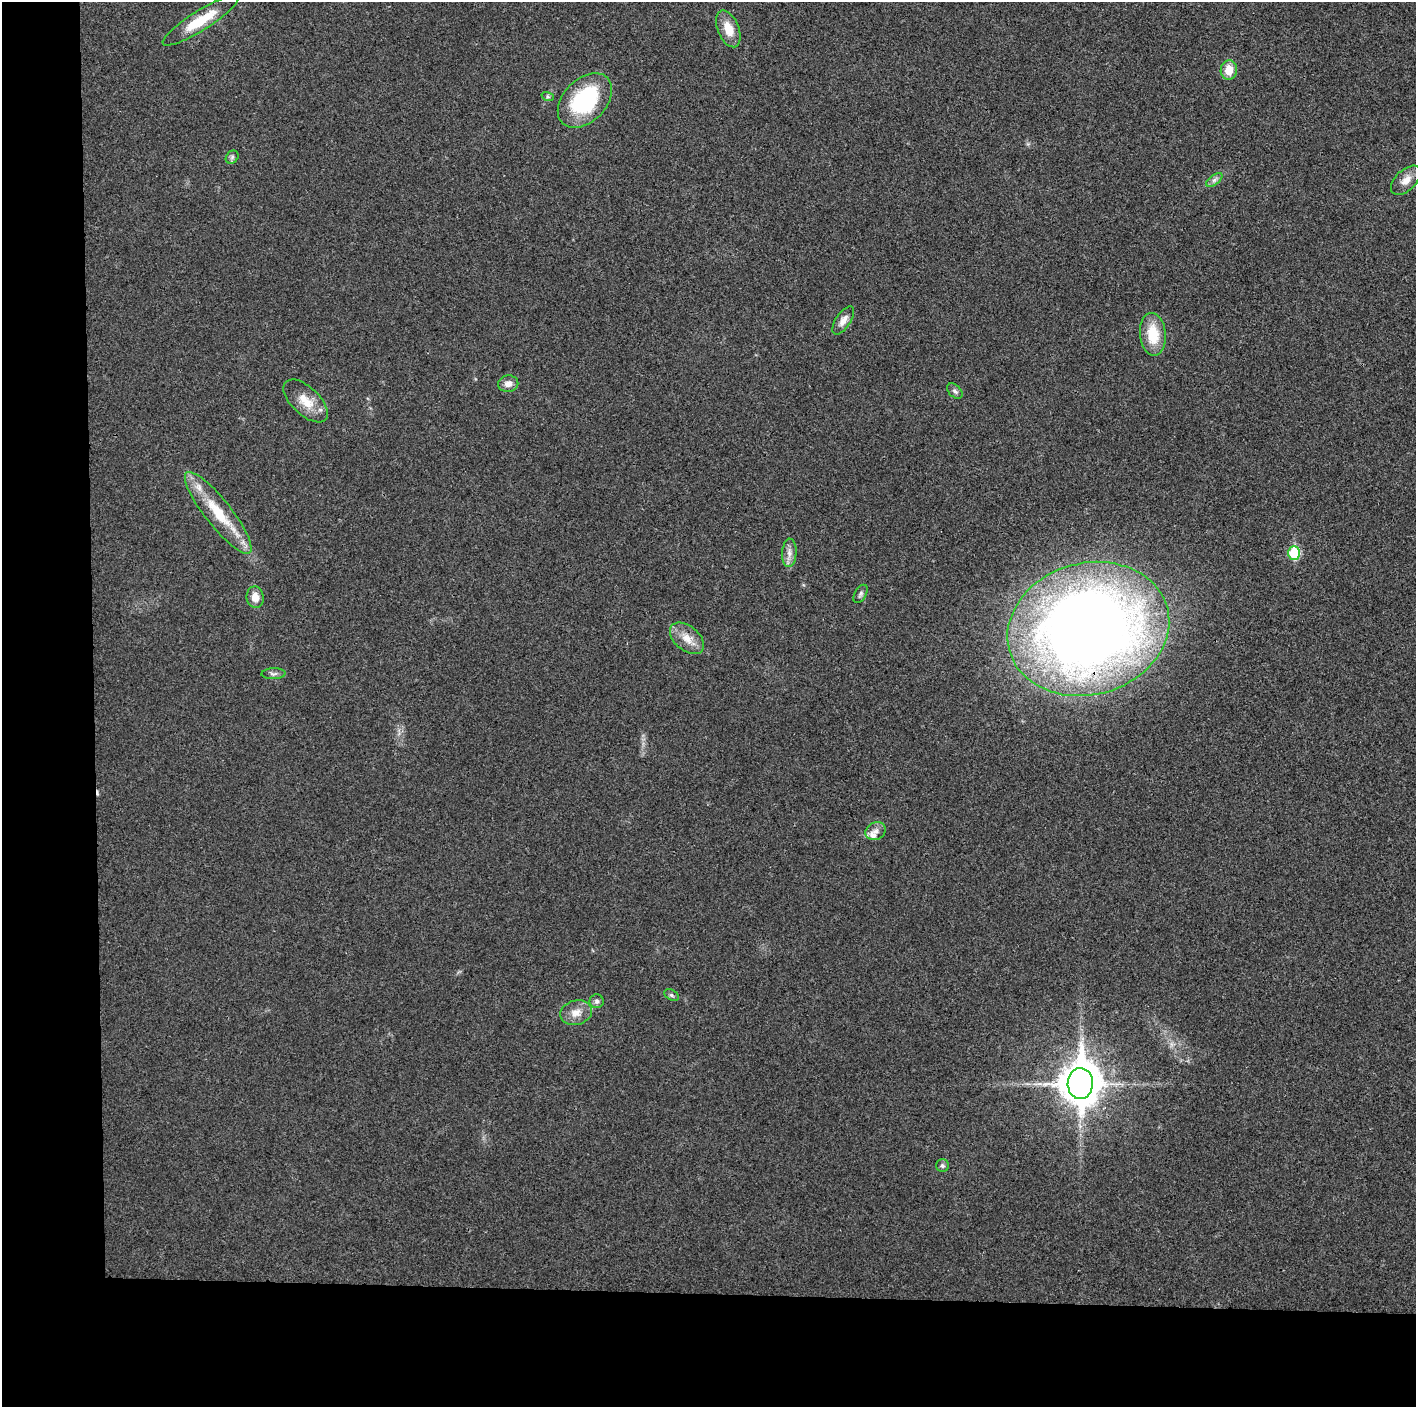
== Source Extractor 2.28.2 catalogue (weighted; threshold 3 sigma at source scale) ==
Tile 7 of 3 x 3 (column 1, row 3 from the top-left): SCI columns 1-1414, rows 19-1423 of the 4249 x 4237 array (HDU 1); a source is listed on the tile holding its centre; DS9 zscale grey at full resolution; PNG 1418 x 1409 px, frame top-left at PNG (2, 2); each listed source drawn as its Kron ellipse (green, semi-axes under 4 px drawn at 4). Shown black and unused: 14% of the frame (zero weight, under 3 of 4 exposures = <1% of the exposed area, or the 3 px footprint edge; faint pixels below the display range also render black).
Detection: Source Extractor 2.28.2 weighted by HDU 2 'WHT'; one run over the whole footprint, this tile lists its part. Background 0.0197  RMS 0.0056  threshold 0.025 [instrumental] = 3 sigma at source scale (4.5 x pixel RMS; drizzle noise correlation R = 1.50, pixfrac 1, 0.05/0.05 arcsec/px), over >= 5 px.
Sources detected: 29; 1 cosmic-ray / hot-pixel residue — neither listed nor drawn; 1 inside a brighter listed object's ellipse — not listed separately; the other 27 listed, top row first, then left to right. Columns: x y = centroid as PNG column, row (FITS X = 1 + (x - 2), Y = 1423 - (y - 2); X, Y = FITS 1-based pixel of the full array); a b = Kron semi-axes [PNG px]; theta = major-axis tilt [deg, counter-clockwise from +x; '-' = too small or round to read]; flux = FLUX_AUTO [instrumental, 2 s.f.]
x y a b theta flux
200 20 44 10 32 17
728 29 19 10 -68 9.6
1229 70 10 8 81 8.2
548 97 6 4 -18 0.84
585 100 32 21 46 54
232 157 7 6 - 1.3
1214 180 9 5 36 1.8
1406 180 18 10 44 5.2
843 320 16 7 56 3.7
1153 334 21 13 -84 17
508 384 10 8 9 3.7
955 391 9 6 -44 1.6
306 401 27 14 -43 11
218 513 51 13 -52 25
789 553 14 7 87 3.7
1294 553 7 6 - 31
860 594 10 5 59 1.4
255 597 11 8 -81 5.3
1088 629 82 66 15 750
687 638 20 12 -40 7.7
273 674 12 5 3 1.7
876 831 10 8 28 3.1
671 995 8 5 -28 1.1
597 1001 7 7 - 1.6
576 1013 16 12 15 6.3
1080 1084 15 12 88 1600
942 1166 6 6 - 1.3
Overlapping masked pixels (flux is a lower limit): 1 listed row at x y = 1088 629